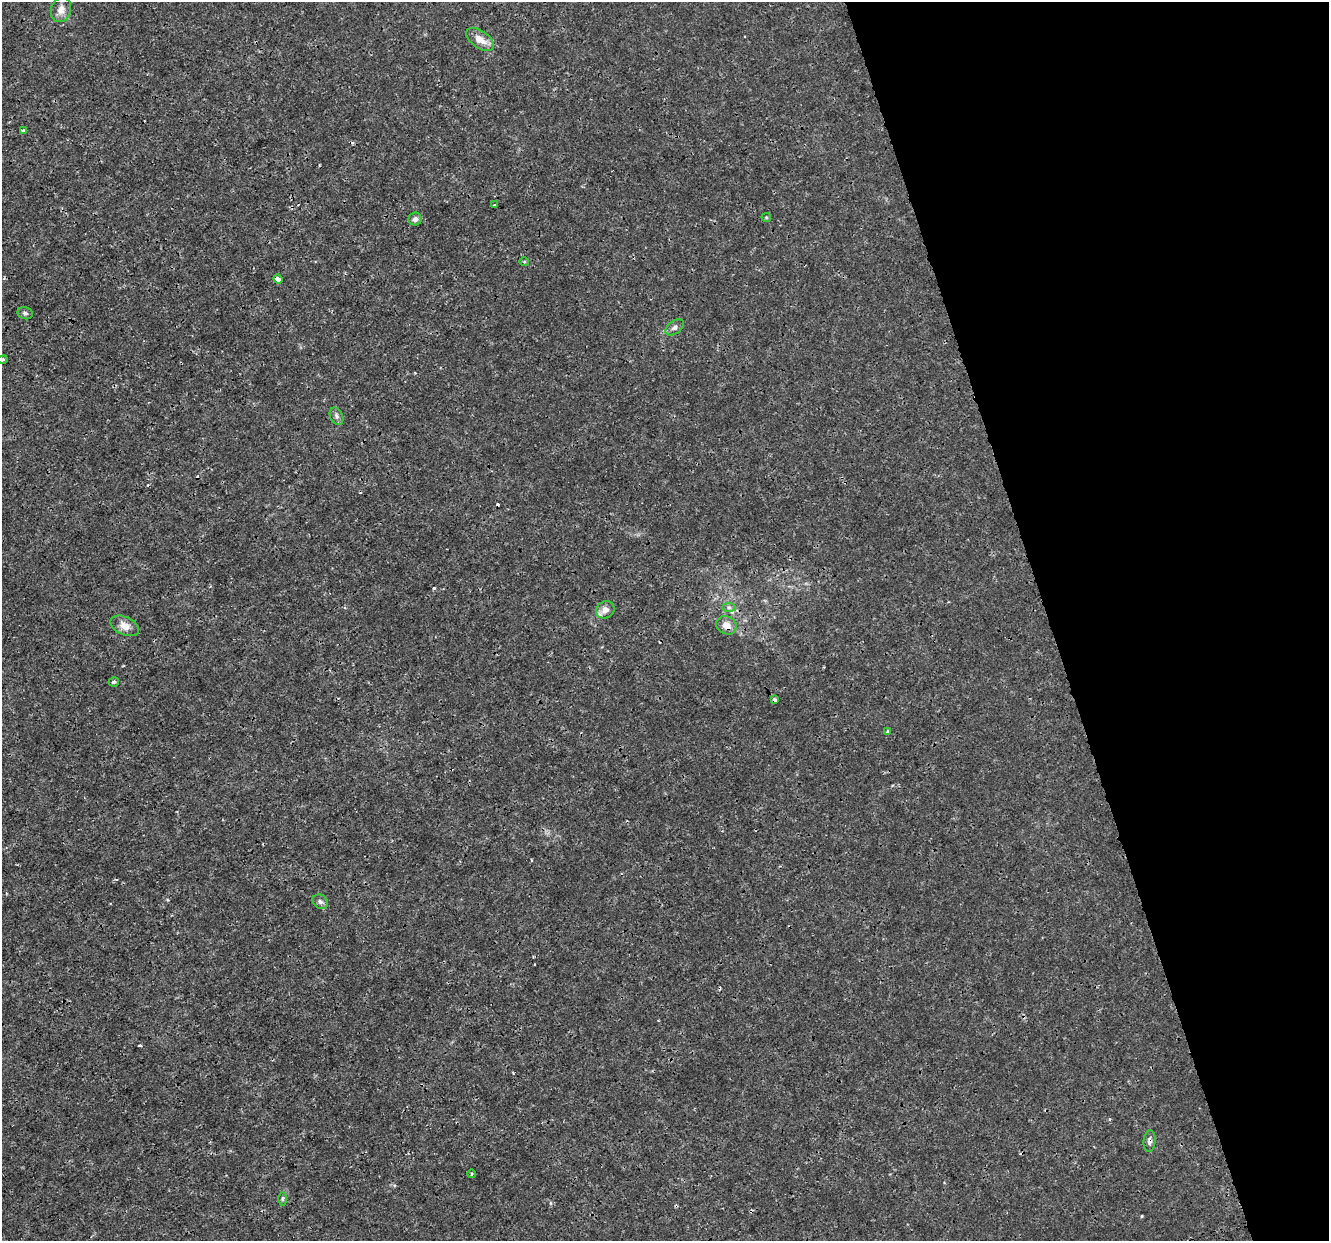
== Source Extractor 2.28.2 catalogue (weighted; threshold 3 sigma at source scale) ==
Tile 12 of 4 x 4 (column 4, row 3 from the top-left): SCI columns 3984-5310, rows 1351-2589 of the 5310 x 5126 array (HDU 1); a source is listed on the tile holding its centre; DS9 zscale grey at full resolution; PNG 1331 x 1243 px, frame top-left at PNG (2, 2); each listed source drawn as its Kron ellipse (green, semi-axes under 4 px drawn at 4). Shown black and unused: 21% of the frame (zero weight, under 3 of 4 exposures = <1% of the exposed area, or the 3 px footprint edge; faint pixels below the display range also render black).
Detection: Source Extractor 2.28.2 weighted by HDU 2 'WHT'; one run over the whole footprint, this tile lists its part. Background 0.00258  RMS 8.2e-04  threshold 0.00367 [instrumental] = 3 sigma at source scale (4.5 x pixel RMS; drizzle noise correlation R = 1.50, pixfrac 1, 0.0396/0.0396 arcsec/px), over >= 5 px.
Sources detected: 24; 1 cosmic-ray / hot-pixel residue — neither listed nor drawn; the other 23 listed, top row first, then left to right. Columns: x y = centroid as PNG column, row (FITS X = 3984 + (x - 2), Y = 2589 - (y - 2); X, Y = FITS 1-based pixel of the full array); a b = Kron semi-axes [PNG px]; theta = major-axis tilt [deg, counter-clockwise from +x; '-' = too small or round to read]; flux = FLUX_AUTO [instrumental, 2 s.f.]
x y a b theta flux
61 10 12 10 73 0.62
480 39 16 8 -35 0.89
23 130 3 3 - 0.15
495 205 3 3 - 0.16
766 217 5 4 - 0.087
415 219 6 6 - 0.29
524 262 5 3 - 0.091
278 279 5 4 - 0.38
25 313 8 6 -13 0.18
675 327 10 6 38 0.28
3 360 5 4 - 0.15
336 416 9 6 -65 0.24
729 607 7 4 -1 0.17
605 610 9 8 - 0.6
726 625 10 9 - 0.74
125 626 15 9 -25 0.71
114 682 5 4 - 0.16
774 700 4 3 - 0.45
887 731 4 3 - 0.091
320 902 8 6 -37 0.24
1150 1141 11 6 85 0.26
471 1174 4 3 - 0.08
282 1199 6 4 89 0.12
Overlapping masked pixels (flux is a lower limit): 3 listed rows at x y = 278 279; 774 700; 1150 1141
Isophote crosses this tile's border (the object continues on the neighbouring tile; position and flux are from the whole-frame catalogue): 1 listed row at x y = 3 360